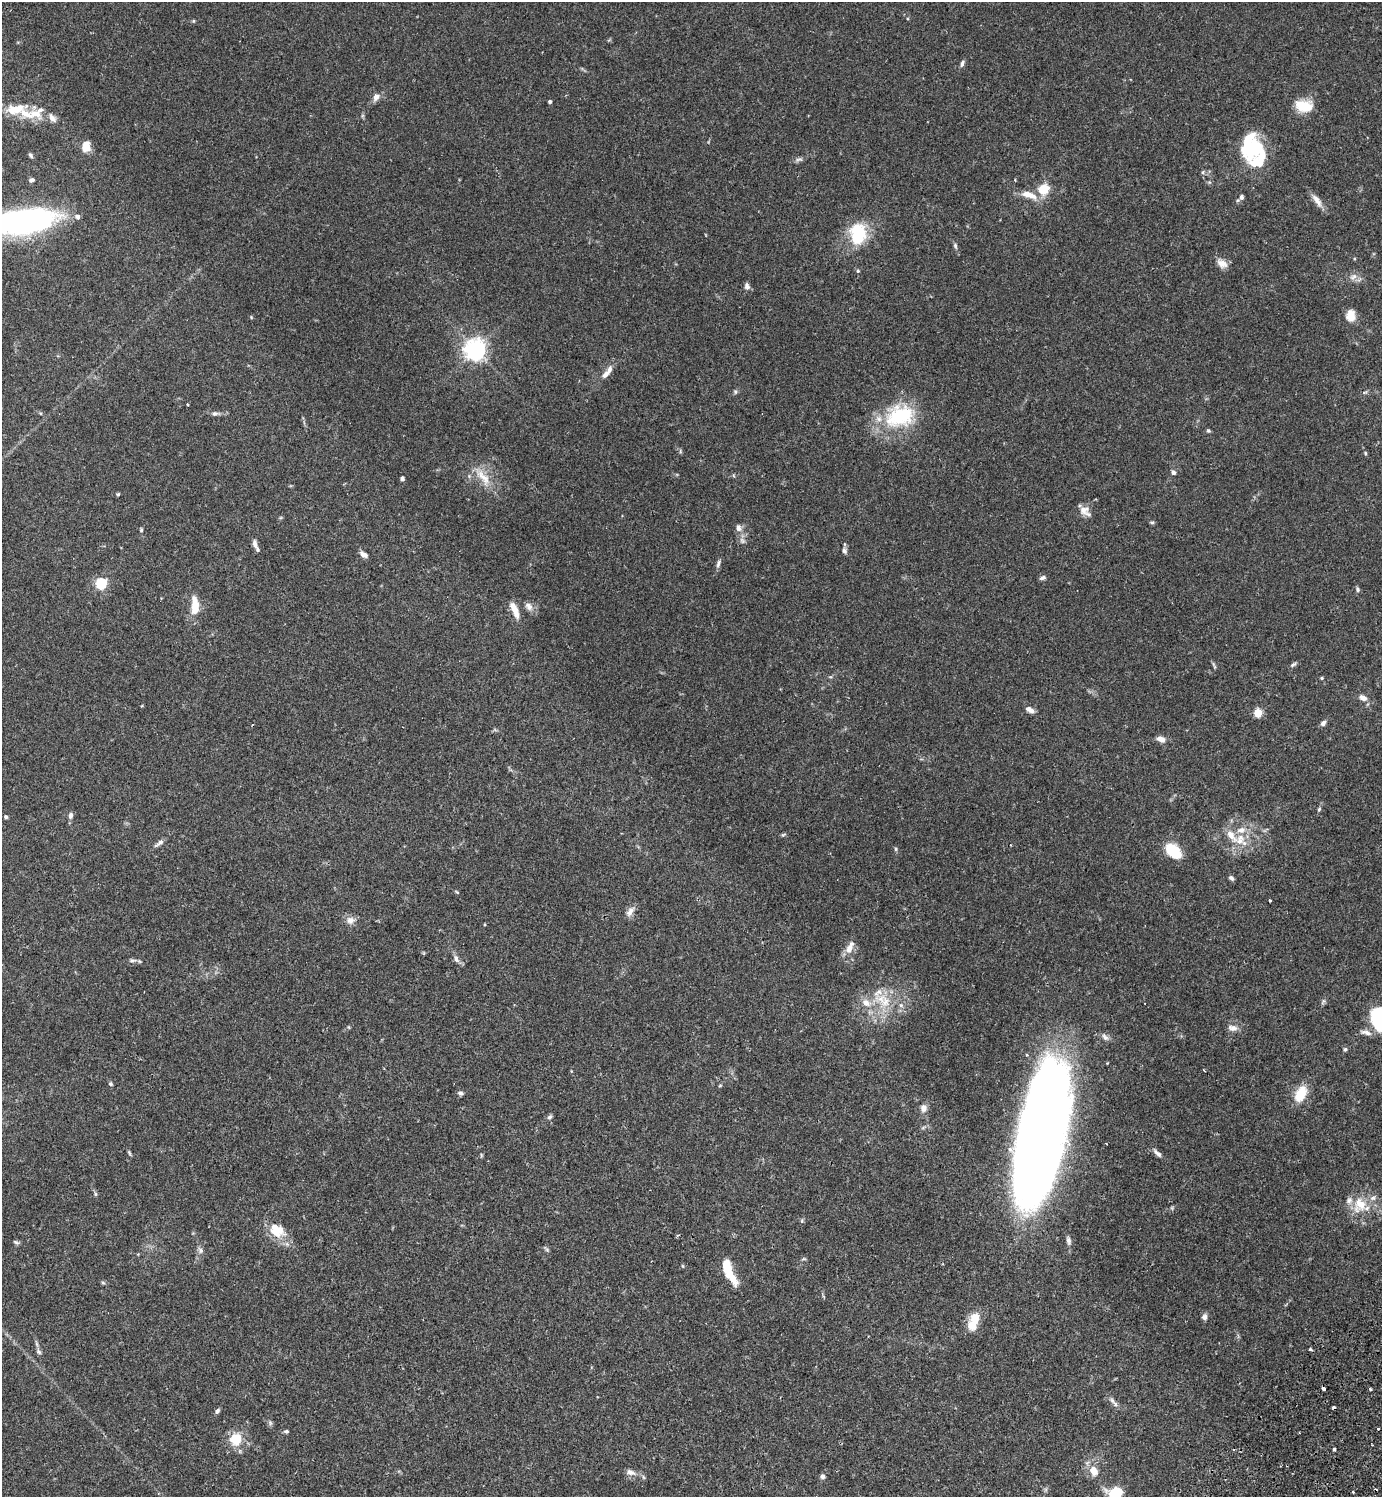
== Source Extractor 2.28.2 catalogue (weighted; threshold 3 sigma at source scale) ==
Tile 6 of 4 x 4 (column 2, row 2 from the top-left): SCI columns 1724-3103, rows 3034-4528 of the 6066 x 6070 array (HDU 1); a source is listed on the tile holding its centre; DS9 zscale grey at full resolution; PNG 1384 x 1499 px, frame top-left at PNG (2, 2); no overlay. Shown black and unused: <1% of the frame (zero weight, under 2 of 3 exposures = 3% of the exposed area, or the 3 px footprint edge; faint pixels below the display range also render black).
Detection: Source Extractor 2.28.2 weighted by HDU 2 'WHT'; one run over the whole footprint, this tile lists its part. Background 0.0889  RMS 0.0056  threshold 0.0254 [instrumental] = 3 sigma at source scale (4.5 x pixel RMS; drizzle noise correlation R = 1.50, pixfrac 1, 0.05/0.05 arcsec/px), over >= 5 px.
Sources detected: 149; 2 inside a brighter object's white glare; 2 cosmic-ray / hot-pixel residue — not listed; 13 inside a brighter listed object's ellipse — not listed separately; the other 132 listed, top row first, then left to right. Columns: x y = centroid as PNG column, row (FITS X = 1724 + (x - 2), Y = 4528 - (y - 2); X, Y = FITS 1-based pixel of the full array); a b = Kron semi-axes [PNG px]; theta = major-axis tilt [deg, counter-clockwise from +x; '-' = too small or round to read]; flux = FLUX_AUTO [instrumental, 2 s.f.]
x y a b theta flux
194 21 5 4 - 0.54
962 63 9 5 65 1.6
376 97 10 7 60 2.9
550 102 3 3 - 1.4
1304 106 20 13 -9 13
16 109 26 11 12 12
36 114 21 12 -29 8
86 146 12 8 83 7.1
1254 148 34 19 60 26
31 155 7 4 -58 1
799 159 12 4 1 1.4
1203 172 6 5 - 1
31 180 6 5 - 1.4
1015 180 3 3 - 0.47
1044 190 7 6 - 18
1029 195 24 8 -19 7.5
1241 197 8 6 77 1.6
1317 200 22 8 -55 4.1
22 222 58 21 6 180
858 234 27 20 87 24
955 246 8 5 -73 1.2
1222 263 15 10 -35 4.2
858 271 5 4 - 0.73
1353 277 12 8 38 2.8
747 286 9 6 -70 2.1
1350 316 14 11 89 6.2
251 317 5 4 - 0.52
475 350 7 7 - 370
605 374 13 7 51 3.1
735 392 6 5 - 0.87
1365 392 6 4 17 0.81
187 405 3 3 - 0.69
215 413 12 6 2 1.9
900 416 41 29 17 40
1208 431 5 5 - 0.85
680 451 6 4 -73 0.72
1365 453 5 4 - 0.6
1173 472 6 5 - 1.4
483 477 34 11 -51 10
402 479 4 4 - 1.4
118 494 5 4 - 0.62
1084 510 14 12 22 4.9
1152 522 6 4 9 0.83
739 528 11 8 -86 2.6
141 530 5 4 - 0.63
255 544 10 5 -78 2.3
844 550 8 6 -84 1.6
364 554 10 5 -33 2.7
718 563 11 5 70 1.7
1042 578 8 5 22 1.4
101 583 5 5 - 57
1357 589 7 5 -63 1.2
195 605 19 9 -81 9.1
529 606 12 9 -51 3.2
514 610 22 8 -67 6.1
1214 665 11 3 -67 0.89
1293 665 9 4 36 1.3
1321 678 4 4 - 0.67
1363 698 9 7 -31 3
141 706 4 2 - 0.48
1030 710 11 6 -33 2.9
1258 713 5 5 - 22
1323 723 8 6 55 1.7
1161 739 10 7 -23 3.2
1319 809 7 4 63 0.91
71 815 8 6 81 2
6 817 4 4 - 0.98
1241 830 14 9 12 5.8
783 835 7 5 28 0.78
1231 835 26 9 -47 9
159 843 15 5 36 2.3
896 849 5 5 - 0.77
1173 851 14 9 -42 24
1231 878 6 5 - 1.3
457 892 6 3 -37 0.57
1270 900 3 3 - 0.79
630 911 15 8 55 3.3
350 920 12 10 -1 3.6
484 925 4 2 - 0.54
849 948 14 9 61 5.3
456 959 12 6 -71 2.4
132 960 10 6 2 1.8
1323 1001 10 4 67 1.1
885 1002 21 14 83 13
866 1003 13 9 -25 5.8
901 1005 7 6 - 1.7
1381 1020 21 13 -62 61
349 1027 6 3 -70 0.51
1233 1028 14 8 -13 3.1
1366 1032 18 6 -11 3.1
1105 1037 12 6 -50 2.1
1345 1049 6 5 - 0.93
110 1084 6 5 - 0.85
720 1086 5 3 - 0.52
460 1093 7 5 -14 1.3
1301 1094 21 12 64 12
923 1108 9 8 - 3.2
550 1117 7 5 46 1.3
1040 1137 121 38 79 780
129 1153 7 4 -70 0.8
1157 1153 14 5 -40 2.4
481 1155 6 3 -72 0.58
95 1194 6 4 -89 0.81
1360 1205 22 17 62 14
802 1221 7 4 90 0.81
277 1230 22 17 -35 12
677 1235 5 3 - 0.62
1068 1241 12 6 -80 1.9
16 1242 9 5 -25 1
546 1249 8 4 -44 0.93
200 1250 9 6 -62 1.8
803 1259 7 4 1 0.72
683 1266 5 3 - 0.52
727 1268 16 8 -79 16
103 1283 6 4 -49 0.77
1204 1317 7 6 - 2.1
973 1324 16 13 69 8.5
1310 1349 3 3 - 1
38 1351 9 6 -53 1.5
1323 1389 4 3 - 11
1371 1390 3 3 - 0.76
1112 1400 9 6 -63 1.8
217 1411 7 5 52 1.4
270 1423 8 6 -70 1.1
1378 1429 3 3 - 1.4
286 1431 6 4 -6 1.1
236 1439 10 9 - 15
1334 1449 4 3 - 1.9
1094 1471 13 9 -63 6.5
630 1472 13 8 -17 3.1
822 1476 6 6 - 1.5
1116 1493 16 11 7 15
Overlapping masked pixels (flux is a lower limit): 1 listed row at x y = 1323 1389
Isophote crosses this tile's border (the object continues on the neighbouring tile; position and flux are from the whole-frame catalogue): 4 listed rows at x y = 22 222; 6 817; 1381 1020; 1116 1493